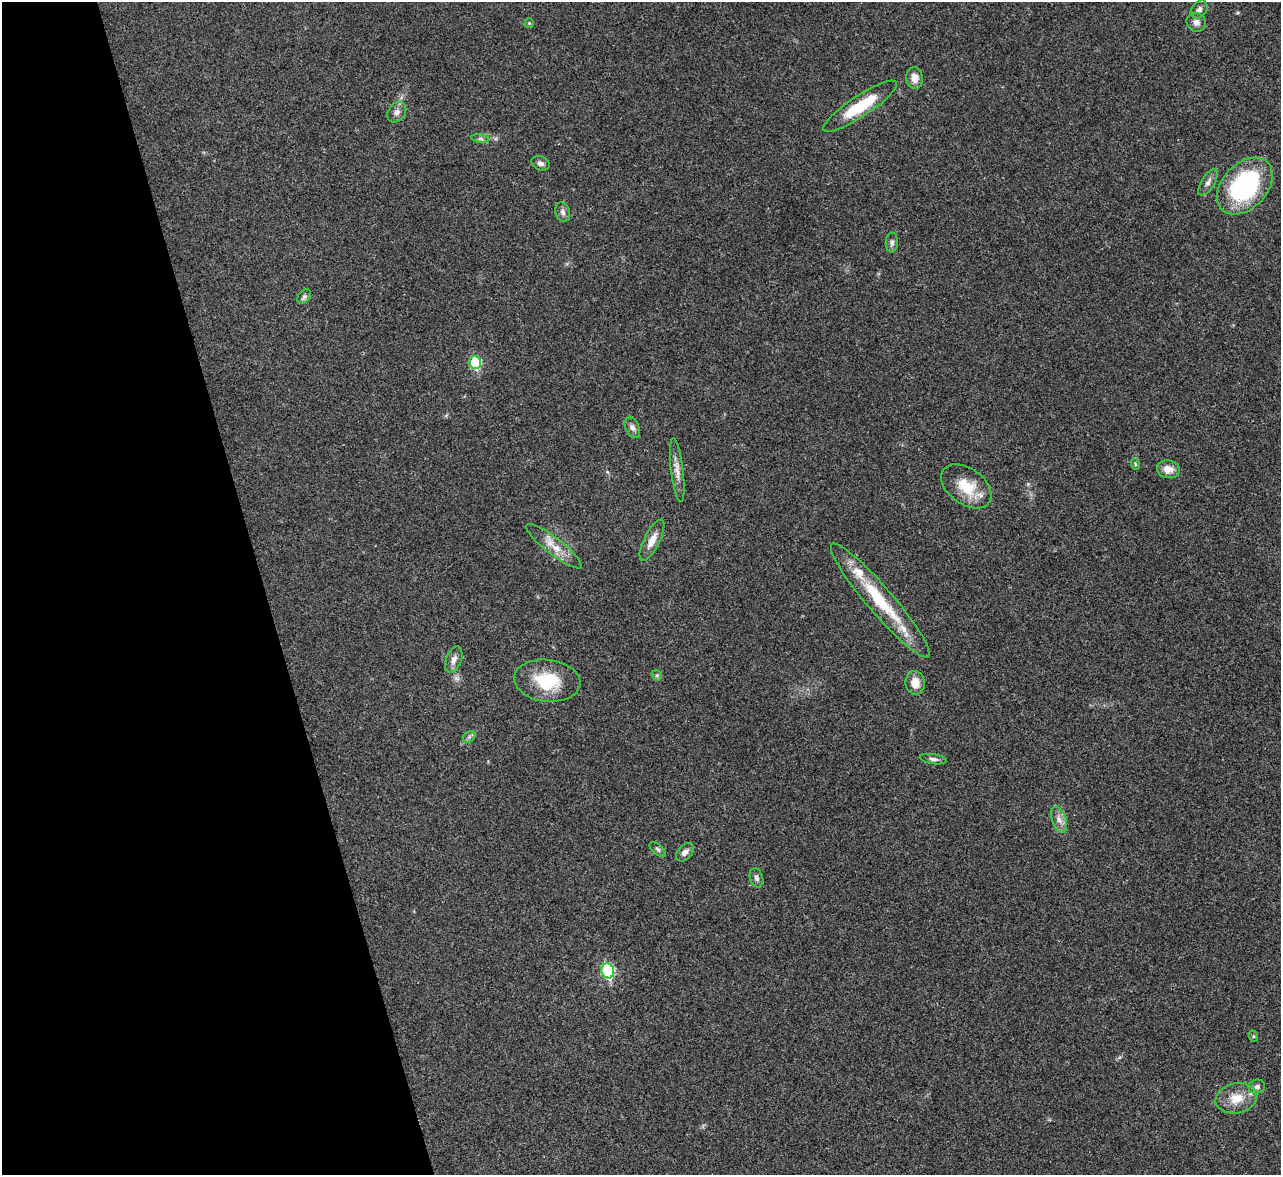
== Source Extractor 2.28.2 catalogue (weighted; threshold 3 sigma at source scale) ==
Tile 5 of 4 x 4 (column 1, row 2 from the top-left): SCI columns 4-1282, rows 2610-3782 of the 5119 x 5100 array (HDU 1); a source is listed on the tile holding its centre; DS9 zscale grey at full resolution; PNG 1283 x 1177 px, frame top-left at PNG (2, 2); each listed source drawn as its Kron ellipse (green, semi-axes under 4 px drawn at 4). Shown black and unused: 21% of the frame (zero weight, under 3 of 4 exposures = <1% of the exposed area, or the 3 px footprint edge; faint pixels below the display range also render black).
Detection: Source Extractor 2.28.2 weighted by HDU 2 'WHT'; one run over the whole footprint, this tile lists its part. Background 0.0221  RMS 0.0044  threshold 0.0197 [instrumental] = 3 sigma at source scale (4.5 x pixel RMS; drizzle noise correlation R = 1.50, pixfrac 1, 0.05/0.05 arcsec/px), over >= 5 px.
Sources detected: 38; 2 inside a brighter listed object's ellipse — not listed separately; the other 36 listed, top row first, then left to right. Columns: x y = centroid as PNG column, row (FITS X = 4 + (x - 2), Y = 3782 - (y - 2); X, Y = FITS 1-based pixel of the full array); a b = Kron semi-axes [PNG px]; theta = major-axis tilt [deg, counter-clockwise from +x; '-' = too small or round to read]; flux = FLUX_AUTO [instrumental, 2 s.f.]
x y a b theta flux
1199 10 10 7 53 1.8
1196 22 10 9 - 2.3
529 23 5 4 - 0.49
914 78 10 8 -84 3.4
860 106 43 10 33 17
397 112 11 8 54 2.1
480 139 9 4 -9 1
541 163 9 6 -24 1.5
1208 182 15 6 59 2
1245 186 33 22 47 58
563 212 10 7 -71 1.5
892 243 10 6 87 1.3
304 296 8 5 49 0.96
475 363 6 5 - 23
632 428 11 6 -63 1.6
1135 464 6 3 -71 0.49
1168 469 11 9 -9 4.3
677 470 32 6 -83 3.7
966 486 28 18 -36 12
652 540 22 8 63 4.7
554 546 34 8 -38 6.5
880 601 74 13 -49 28
454 660 13 7 70 2.5
657 675 5 5 - 0.67
547 681 33 21 -6 19
915 683 12 9 -81 5.5
469 737 7 5 44 0.9
933 759 13 5 -8 1.4
1059 820 13 7 -68 2.7
658 849 10 5 -41 0.93
685 852 11 7 46 2.2
756 878 10 6 -71 1.3
608 971 7 6 - 38
1253 1036 6 4 -71 0.53
1257 1087 8 7 - 1.5
1236 1098 21 15 11 8.1